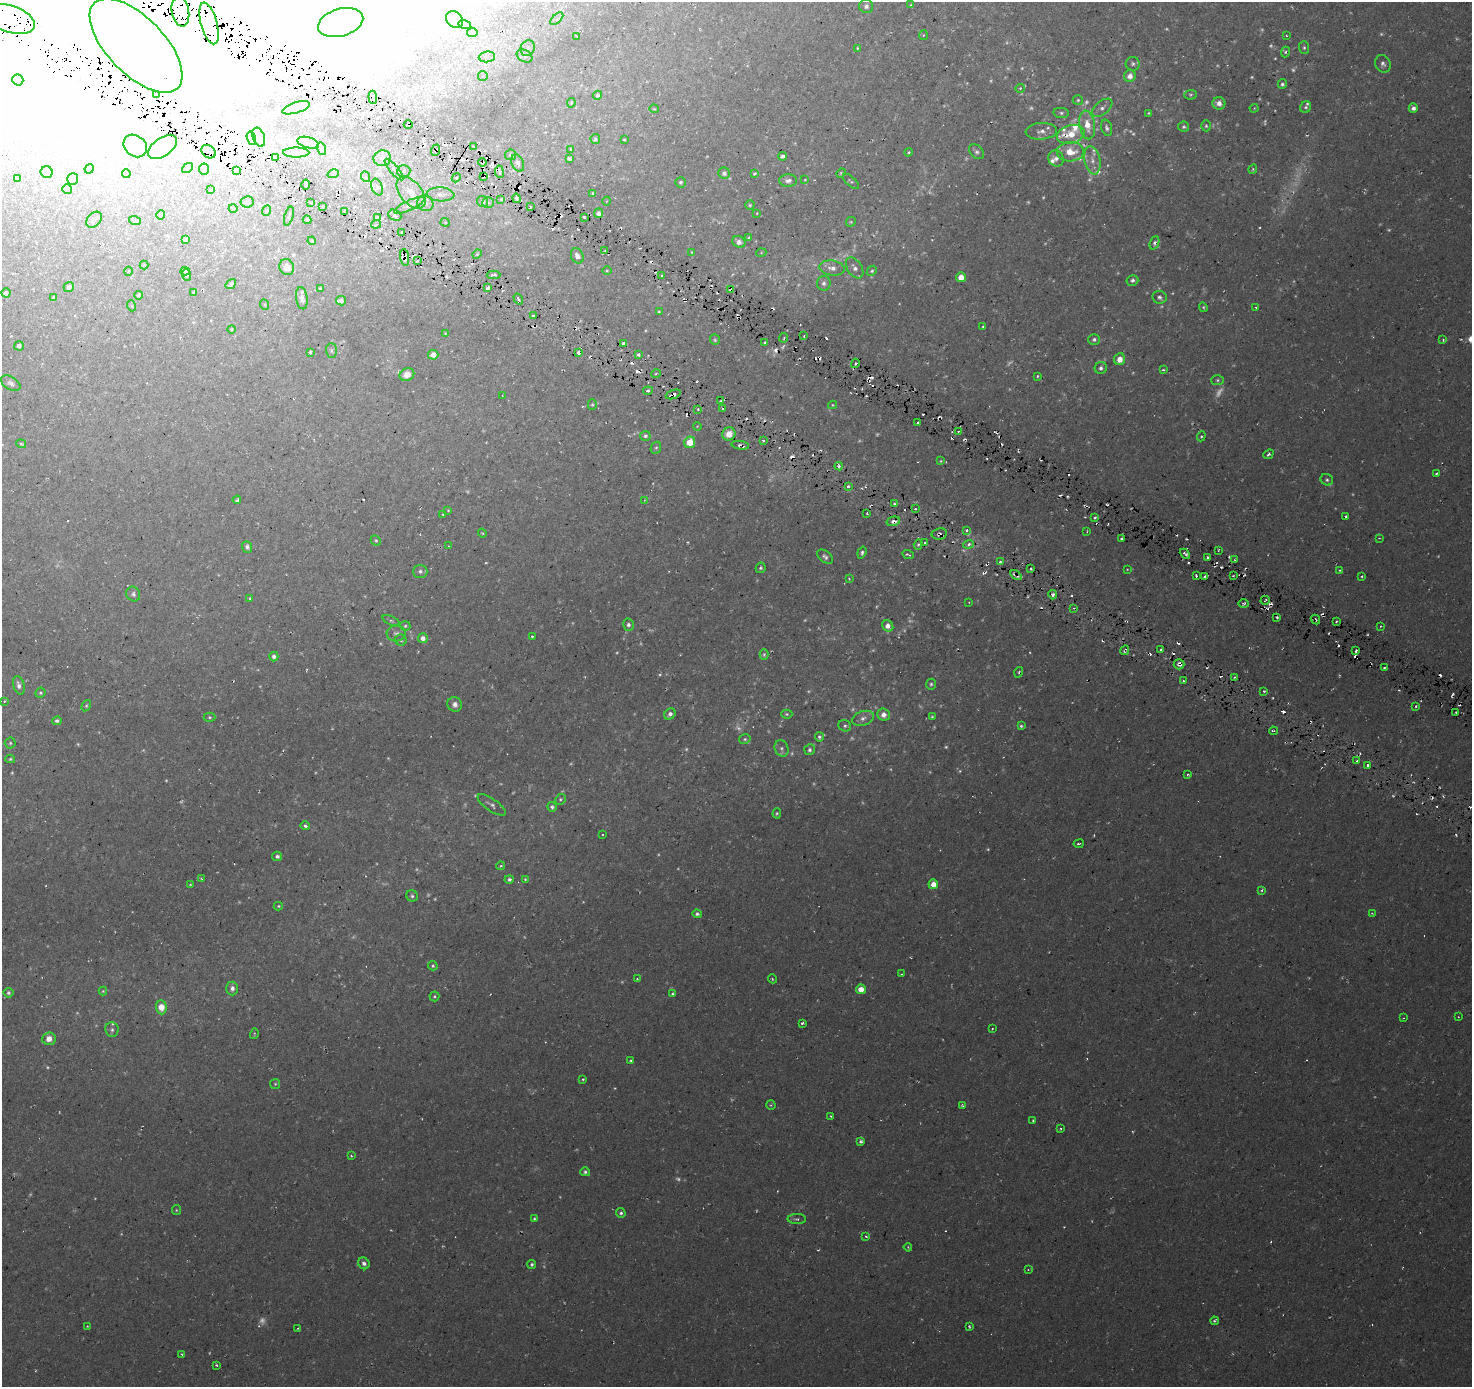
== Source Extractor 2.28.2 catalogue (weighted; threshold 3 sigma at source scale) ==
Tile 11 of 4 x 4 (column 3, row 3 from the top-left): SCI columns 2941-4410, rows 1580-2964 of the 5883 x 5995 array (HDU 1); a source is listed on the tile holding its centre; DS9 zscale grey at full resolution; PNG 1474 x 1389 px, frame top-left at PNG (2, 2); each listed source drawn as its Kron ellipse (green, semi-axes under 4 px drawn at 4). Shown black and unused: <1% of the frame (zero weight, under 3 of 6 exposures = <1% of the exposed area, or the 3 px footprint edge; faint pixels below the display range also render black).
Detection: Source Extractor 2.28.2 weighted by HDU 2 'WHT'; one run over the whole footprint, this tile lists its part. Background 0.0148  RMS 0.0039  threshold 0.0159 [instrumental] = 3 sigma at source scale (4.09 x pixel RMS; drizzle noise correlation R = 1.36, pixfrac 0.8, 0.0396/0.0396 arcsec/px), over >= 5 px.
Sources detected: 660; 104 too faint to see at this stretch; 54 inside a brighter object's white glare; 97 cosmic-ray / hot-pixel residue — neither listed nor drawn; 16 inside a brighter listed object's ellipse — not listed separately; the other 389 listed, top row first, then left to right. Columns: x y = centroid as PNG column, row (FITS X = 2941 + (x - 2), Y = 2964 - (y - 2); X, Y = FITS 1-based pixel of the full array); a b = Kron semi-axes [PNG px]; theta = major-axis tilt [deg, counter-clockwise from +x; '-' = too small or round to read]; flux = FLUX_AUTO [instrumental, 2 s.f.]
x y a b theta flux
911 5 4 4 - 0.5
866 6 7 7 - 1.3
180 11 15 8 -80 3.4
10 19 25 13 -18 12
557 19 8 3 45 0.53
454 20 9 7 -47 2
341 22 23 13 16 6.4
209 23 21 8 -75 3.2
465 25 6 4 -17 0.64
472 32 5 4 - 0.87
923 35 5 4 - 0.41
1286 35 2 2 - 0.35
577 36 3 2 - 0.35
136 45 60 28 -46 37
528 48 8 7 - 1.3
857 48 3 3 - 0.54
1304 48 6 5 - 0.68
1285 52 5 4 - 0.66
524 56 8 5 -30 0.98
487 57 8 5 6 1.1
1133 64 7 7 - 1
1383 64 9 7 -63 1.3
483 76 5 4 - 0.45
1130 76 6 6 - 2.7
18 80 5 5 - 2.6
1282 84 5 4 - 0.77
1020 88 4 4 - 0.45
156 94 3 2 - 0.49
597 95 4 4 - 0.68
1191 95 6 5 - 0.61
373 97 7 3 -84 1.7
1078 100 5 4 - 0.55
571 103 5 3 - 0.44
1219 103 6 6 - 2.3
1306 107 6 5 - 0.7
296 108 14 5 17 2.7
1102 108 12 6 39 1.7
1254 108 4 4 - 0.34
1413 108 4 4 - 1.5
654 109 4 4 - 0.32
1061 113 8 5 -7 0.82
1149 113 4 3 - 0.37
408 125 4 3 - 1.6
1087 125 14 7 -80 5.4
1206 126 5 4 - 0.59
1184 127 5 5 - 0.67
1107 128 8 5 -73 0.93
1041 131 16 8 4 2.6
1071 134 14 9 14 5.9
259 137 10 6 -70 1.5
251 138 7 4 -72 0.89
595 139 5 5 - 0.57
624 139 3 2 - 0.36
308 143 11 5 -16 1.7
135 146 13 10 -40 4.3
474 146 3 2 - 0.66
163 147 16 9 36 4.3
322 149 6 4 -73 0.8
571 149 4 3 - 0.33
436 150 6 3 69 0.55
208 152 8 6 -34 2.1
909 152 4 3 - 0.42
976 152 9 6 -44 1
1070 152 13 9 1 6.2
296 153 13 5 0 1.7
511 155 5 5 - 0.77
783 156 4 4 - 2.9
275 157 3 3 - 0.78
382 158 9 8 - 1.7
569 158 4 3 - 0.91
1056 158 8 7 - 1.5
1092 160 14 8 -78 3
482 162 4 2 - 0.57
518 163 9 6 -67 1.2
187 168 6 4 37 0.46
89 169 5 4 - 0.36
204 169 5 5 - 3.5
394 169 13 4 -50 1.3
1253 169 5 4 - 0.45
237 171 4 3 - 1.2
404 171 7 6 - 0.94
47 172 6 6 - 0.98
499 172 6 3 -81 0.54
126 173 4 3 - 0.53
724 173 6 5 - 1.3
754 173 4 3 - 0.57
841 173 5 4 - 0.45
333 174 6 3 18 0.34
483 176 4 3 - 1.7
366 177 5 3 - 0.34
456 178 4 3 - 0.36
18 179 3 2 - 0.26
73 179 6 5 - 1.8
805 180 3 2 - 0.23
788 181 9 6 -1 1.4
851 181 10 4 -41 0.66
681 182 5 5 - 0.75
306 184 5 3 - 2.6
377 187 9 5 -68 0.78
67 189 5 5 - 0.61
210 189 3 2 - 0.27
411 193 18 10 -50 5.6
592 193 3 3 - 0.4
441 194 14 7 -3 2.3
516 198 5 3 - 1.7
501 199 4 3 - 0.63
483 201 6 5 - 0.71
607 201 4 3 - 0.23
247 202 6 5 - 1.1
311 202 3 2 - 0.65
425 203 8 7 - 1.6
488 203 6 5 - 0.64
409 205 16 5 26 1.7
750 205 4 4 - 0.48
322 206 3 2 - 0.75
530 207 3 2 - 0.32
233 208 4 3 - 0.27
266 211 5 3 - 0.32
345 212 3 3 - 0.83
598 213 5 4 - 1.2
757 213 4 2 - 0.23
160 215 5 3 - 0.34
395 215 7 5 -26 0.69
289 216 10 3 73 0.51
584 217 3 3 - 0.84
377 218 4 3 - 0.76
94 220 9 6 48 1
307 220 4 4 - 0.59
135 221 6 3 -19 0.41
445 222 4 4 - 0.34
851 222 5 4 - 0.45
376 224 5 4 - 0.8
402 232 3 2 - 0.41
749 238 3 3 - 0.59
186 239 3 3 - 0.59
312 241 4 3 - 0.29
739 242 7 5 -30 1.8
1154 243 7 4 69 0.91
605 251 4 4 - 0.54
692 252 4 4 - 0.34
761 253 5 3 - 0.32
477 254 5 4 - 0.39
577 256 8 6 -66 1.8
405 257 8 4 -81 2.2
417 261 2 2 - 0.41
144 265 4 4 - 0.27
287 267 8 7 - 2.8
832 268 13 7 -8 2.6
855 268 12 7 -57 2
607 270 4 3 - 0.33
128 271 4 3 - 0.3
185 271 4 4 - 0.65
872 271 5 4 - 0.59
186 275 6 4 -89 0.65
494 275 7 3 1 1
662 276 4 3 - 0.98
961 277 5 5 - 3.7
1132 280 6 5 - 1.1
824 283 7 7 - 1.3
231 284 6 3 36 0.65
69 287 5 5 - 1.3
488 287 4 3 - 1.3
320 288 4 3 - 0.47
730 290 4 3 - 1.7
194 292 3 3 - 0.57
6 293 4 4 - 1.4
138 295 4 4 - 0.8
1159 297 7 6 - 1.1
54 298 4 4 - 0.83
302 298 11 5 -83 1.5
518 299 6 2 -56 1
341 301 5 5 - 1
265 305 5 3 - 0.34
132 306 5 3 - 0.32
1203 307 5 4 - 0.46
1256 308 3 3 - 0.41
659 312 3 3 - 0.38
533 316 4 3 - 1.4
983 326 3 3 - 0.43
232 329 4 4 - 0.36
445 333 3 3 - 0.29
804 336 3 2 - 0.31
784 338 5 3 - 0.48
1094 339 6 5 - 0.96
715 340 5 5 - 0.56
1443 340 4 3 - 0.34
623 343 3 3 - 0.85
765 343 4 3 - 1.1
19 346 5 4 - 1.1
331 351 7 5 -89 0.76
310 352 3 3 - 0.55
578 352 3 3 - 0.81
433 355 5 5 - 3
638 355 4 3 - 0.69
1120 359 6 5 - 3.3
855 363 5 3 - 0.62
1101 368 6 6 - 1
1163 370 3 2 - 0.52
656 374 4 3 - 0.41
407 375 7 6 - 3
1037 376 3 3 - 0.58
1218 380 6 5 - 0.61
11 383 10 6 -33 1.1
648 391 5 3 - 0.6
673 394 8 3 20 1.5
502 396 3 2 - 0.25
720 401 4 3 - 0.36
592 405 5 4 - 0.41
832 405 4 4 - 0.39
723 408 3 2 - 0.65
698 409 3 3 - 0.7
917 422 3 2 - 0.49
697 426 4 3 - 0.29
958 431 3 2 - 0.45
729 434 7 6 - 3.7
645 436 5 5 - 0.88
1201 436 5 4 - 0.56
763 440 3 3 - 0.82
690 442 6 5 - 6.2
21 444 5 3 - 0.4
740 445 9 4 -9 1.4
656 448 6 5 - 0.58
1268 454 5 3 - 0.73
941 461 4 3 - 0.31
839 466 4 4 - 0.96
1436 474 3 3 - 0.58
1327 480 6 5 - 0.78
848 486 3 3 - 1.2
237 500 4 3 - 0.47
645 500 4 2 - 0.23
894 504 4 3 - 0.58
915 509 2 2 - 0.32
448 510 3 3 - 0.39
867 513 3 2 - 0.56
443 514 3 3 - 0.41
1095 517 3 2 - 0.6
1346 517 3 3 - 0.69
893 521 7 4 13 1.7
967 530 4 3 - 1.3
1087 531 4 2 - 0.26
482 533 4 3 - 0.36
939 534 8 5 9 1.2
1379 538 4 3 - 0.23
1121 539 3 2 - 0.65
376 540 5 4 - 0.55
925 542 3 2 - 0.46
969 544 5 4 - 1.1
918 545 5 4 - 0.55
448 546 3 2 - 0.27
247 547 6 5 - 0.94
1218 550 3 2 - 0.37
862 552 6 4 70 0.77
908 554 6 3 -23 0.64
1185 554 6 3 -42 1
825 557 9 5 -41 1.1
1208 557 3 2 - 0.53
1235 560 3 3 - 0.5
1000 562 4 3 - 0.51
761 568 5 5 - 0.7
1031 569 2 2 - 0.61
1127 569 3 2 - 0.22
1339 570 3 3 - 0.54
420 571 7 6 - 1.1
1016 575 6 3 -35 1.3
1196 576 3 2 - 0.69
1233 576 3 2 - 0.26
1361 576 4 3 - 0.44
1205 577 4 3 - 1.3
849 578 4 3 - 0.34
133 594 7 6 - 1
1053 595 4 4 - 1.2
250 598 3 3 - 0.83
1265 600 4 2 - 0.68
969 602 2 2 - 0.24
1244 603 5 3 - 0.55
1074 608 3 3 - 0.6
1277 617 3 3 - 1.1
391 620 9 4 -24 0.77
1315 620 5 3 - 0.54
1336 621 3 2 - 0.46
628 625 6 5 - 1.1
405 626 5 4 - 0.58
888 626 6 5 - 2.4
1380 626 3 2 - 0.23
396 634 9 8 - 1.4
532 636 3 3 - 0.76
423 638 5 5 - 2
401 640 6 5 - 0.68
1125 650 5 3 - 0.71
1161 650 3 2 - 0.7
1356 651 3 2 - 0.65
764 654 5 4 - 0.59
274 656 5 4 - 1.2
1179 664 5 5 - 2.1
1384 667 3 2 - 0.52
1019 672 5 3 - 0.52
1234 677 3 3 - 0.39
1183 681 3 3 - 0.46
931 684 5 5 - 0.67
19 685 9 5 -73 1.5
1264 691 3 3 - 0.66
40 693 5 4 - 0.57
4 701 4 3 - 0.37
455 704 7 7 - 1.7
86 706 6 4 58 0.54
1416 706 3 3 - 0.39
1456 712 2 2 - 0.29
670 714 6 5 - 1.5
787 714 5 4 - 0.56
883 715 6 6 - 2.1
209 717 6 4 -1 0.52
932 717 4 3 - 0.49
863 718 11 7 17 1.8
57 721 5 4 - 0.83
845 726 6 5 - 0.85
1021 726 4 4 - 0.54
1274 731 4 3 - 0.62
819 737 4 4 - 0.68
745 739 6 4 15 0.58
10 743 5 5 - 0.6
781 748 8 6 -68 1.2
810 750 5 5 - 0.9
10 759 5 4 - 0.51
1357 761 3 3 - 0.55
1368 765 3 3 - 1.4
1188 775 3 3 - 0.41
560 799 6 5 - 0.57
492 805 17 6 -35 1.4
552 807 5 5 - 1
777 813 5 4 - 0.5
305 826 5 3 - 0.7
603 834 2 2 - 0.31
1079 844 5 2 - 0.53
277 856 5 4 - 1
500 866 4 3 - 0.73
202 878 4 2 - 0.35
509 879 5 4 - 0.83
525 879 3 3 - 0.39
933 884 5 5 - 3.8
190 885 4 3 - 0.34
1261 890 4 3 - 0.52
412 896 6 5 - 0.74
278 906 4 4 - 0.4
1372 913 4 3 - 0.3
697 914 5 4 - 0.82
433 966 5 4 - 0.55
901 974 3 3 - 0.28
637 979 4 3 - 0.33
773 979 4 3 - 0.36
232 988 7 6 - 1.5
861 989 5 5 - 4
103 991 4 4 - 0.36
9 993 5 4 - 0.9
672 994 4 4 - 0.57
434 996 5 5 - 0.54
161 1007 7 5 -86 5.4
1458 1017 2 2 - 0.21
1403 1018 3 2 - 0.27
802 1023 4 2 - 0.62
992 1029 3 2 - 0.37
112 1030 7 6 - 1
254 1034 5 3 - 0.38
49 1039 7 6 - 3.1
631 1060 3 2 - 0.37
583 1079 3 3 - 0.47
275 1084 5 5 - 0.52
771 1105 5 5 - 0.48
962 1106 4 4 - 0.49
831 1116 3 3 - 0.36
1033 1120 3 3 - 0.61
1060 1129 3 2 - 0.4
860 1141 3 3 - 0.91
351 1156 3 3 - 0.53
585 1172 5 4 - 0.81
176 1210 5 4 - 0.42
621 1213 5 4 - 0.79
534 1219 4 3 - 0.45
797 1219 9 5 -1 0.95
866 1236 4 3 - 0.45
908 1247 4 3 - 0.52
364 1263 6 5 - 1.3
532 1264 4 4 - 0.74
1028 1269 3 3 - 0.29
1215 1321 4 4 - 0.79
87 1326 3 2 - 0.26
969 1326 3 2 - 0.43
297 1328 3 2 - 0.42
182 1354 3 2 - 0.39
216 1365 4 3 - 0.46
Overlapping masked pixels (flux is a lower limit): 20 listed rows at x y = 180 11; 10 19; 209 23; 136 45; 373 97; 408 125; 436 150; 208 152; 482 162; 483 176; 405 257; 730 290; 673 394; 740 445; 893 521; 939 534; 1016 575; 1315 620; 1125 650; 1179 664